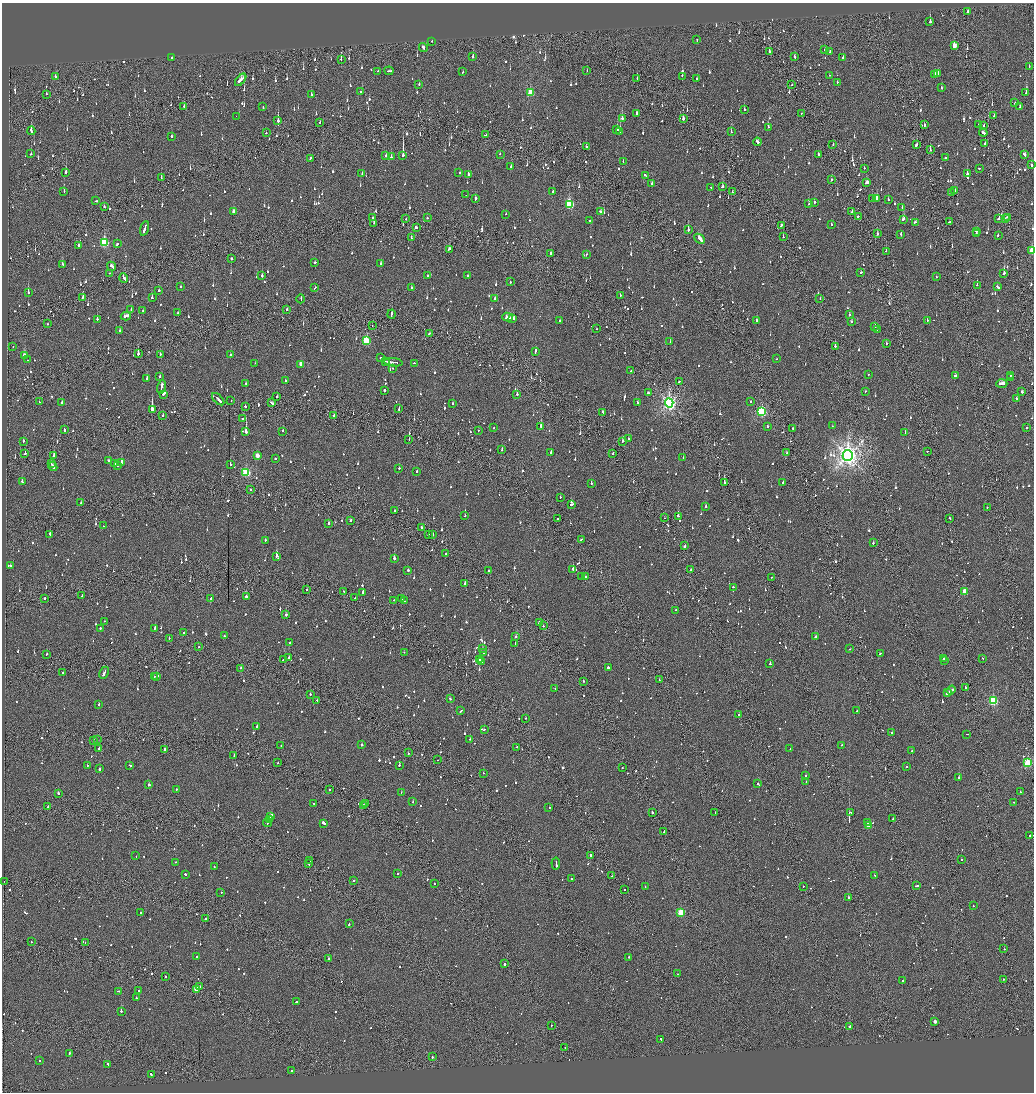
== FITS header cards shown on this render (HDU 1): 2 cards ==
NAXIS1  =                 2064
NAXIS2  =                 2180

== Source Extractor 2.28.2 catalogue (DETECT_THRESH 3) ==
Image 2064 x 2180 px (HDU 1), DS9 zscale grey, zoomed out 1/2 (1 PNG px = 2 x 2 image px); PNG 1036 x 1094 px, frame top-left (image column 1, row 2179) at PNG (2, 3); each listed source drawn as its Kron ellipse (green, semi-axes under 4 px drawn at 4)
Background -0.0385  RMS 0.066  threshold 0.197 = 3 sigma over >= 5 px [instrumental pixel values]
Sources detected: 1665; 89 cannot appear on this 1/2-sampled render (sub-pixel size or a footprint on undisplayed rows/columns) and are neither listed nor drawn; of the other 1576, the 500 brightest by FLUX_AUTO listed and drawn (1076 fainter detections omitted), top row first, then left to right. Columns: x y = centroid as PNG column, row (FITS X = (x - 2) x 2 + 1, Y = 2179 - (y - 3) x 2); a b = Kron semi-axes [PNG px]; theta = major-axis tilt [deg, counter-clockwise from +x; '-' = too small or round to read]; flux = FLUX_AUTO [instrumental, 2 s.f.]
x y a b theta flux
967 11 2 2 - 61
930 22 2 2 - 240
697 40 2 2 - 100
432 41 2 2 - 69
954 46 3 3 - 170
423 48 4 2 - 250
825 50 2 2 - 100
769 51 3 2 - 72
830 51 2 2 - 68
172 57 2 2 - 210
473 57 2 2 - 160
795 57 3 2 - 70
843 57 3 2 - 340
341 59 2 2 - 93
1029 66 2 2 - 110
378 71 2 2 - 72
389 71 4 2 - 250
587 71 2 1 - 65
463 72 2 2 - 71
938 73 3 2 - 120
935 74 3 2 - 370
829 75 2 1 - 88
55 76 2 2 - 68
682 76 2 1 - 75
637 78 2 1 - 68
697 79 2 2 - 63
241 80 7 2 49 240
837 83 3 2 - 90
419 84 2 2 - 120
792 85 2 2 - 230
941 87 2 2 - 76
361 91 2 2 - 78
530 93 3 3 - 360
1026 93 2 2 - 160
46 94 2 2 - 85
311 94 2 2 - 130
1015 103 2 2 - 58
184 106 2 2 - 58
263 107 2 2 - 67
1020 107 3 2 - 70
744 109 2 2 - 140
636 113 3 2 - 130
801 113 2 1 - 59
236 116 2 1 - 110
994 116 2 2 - 110
622 118 2 2 - 190
683 119 2 2 - 490
278 121 3 2 - 420
320 122 2 1 - 97
979 124 2 2 - 73
924 125 2 2 - 150
984 125 2 2 - 59
768 127 2 2 - 80
617 129 2 2 - 350
31 131 4 2 - 150
620 132 2 2 - 350
731 132 2 1 - 67
266 133 2 2 - 130
983 133 4 2 - 230
485 135 4 2 - 130
171 136 2 2 - 360
757 142 4 2 - 240
985 143 2 2 - 66
833 144 2 2 - 130
916 145 3 2 - 170
586 146 2 2 - 83
930 149 3 2 - 79
31 154 2 2 - 250
500 154 2 2 - 58
818 154 2 2 - 120
403 155 4 2 - 1500
1024 155 3 2 - 130
386 156 2 2 - 65
391 157 2 2 - 100
310 158 2 2 - 61
946 158 2 2 - 220
623 161 2 2 - 79
1031 165 2 2 - 64
511 167 3 2 - 240
864 168 2 1 - 69
979 168 2 2 - 140
66 172 3 2 - 200
459 173 2 2 - 340
362 174 2 2 - 94
967 174 3 2 - 370
468 175 2 2 - 290
645 175 4 2 - 140
161 178 2 1 - 67
831 179 2 2 - 96
867 182 3 2 - 200
652 183 2 2 - 63
722 186 3 2 - 100
711 187 2 2 - 290
64 191 2 2 - 120
553 191 2 2 - 65
955 191 2 2 - 130
732 192 2 2 - 59
951 192 2 2 - 75
466 195 2 1 - 79
877 198 3 2 - 180
475 199 3 2 - 120
872 199 2 2 - 62
888 200 2 2 - 150
96 201 3 2 - 85
814 202 2 2 - 130
569 204 4 3 - 1100
809 204 2 2 - 150
104 207 2 2 - 70
902 207 2 2 - 60
234 211 3 2 - 87
601 212 4 2 - 150
852 212 2 2 - 150
506 214 2 2 - 71
858 216 2 1 - 81
1007 217 2 2 - 58
373 218 2 2 - 210
427 218 2 2 - 66
999 218 2 2 - 140
1005 218 3 2 - 88
406 219 2 2 - 140
903 219 3 2 - 210
590 221 3 2 - 89
915 222 3 2 - 140
949 222 2 2 - 68
374 223 2 1 - 110
781 225 3 2 - 92
831 225 2 2 - 200
416 227 3 2 - 120
145 228 7 2 72 270
688 230 2 2 - 260
976 231 3 2 - 190
877 234 2 2 - 200
901 234 3 2 - 61
976 234 3 2 - 110
998 235 2 2 - 77
783 237 2 2 - 110
411 238 2 2 - 120
700 239 6 2 -44 600
104 243 4 3 - 880
117 243 2 2 - 81
78 245 2 2 - 69
449 249 3 2 - 75
886 251 2 1 - 130
1032 251 3 3 - 330
551 253 2 2 - 1400
587 254 2 2 - 66
231 259 2 2 - 160
315 262 2 2 - 170
381 263 2 2 - 64
63 264 3 2 - 98
112 266 5 2 - 140
861 272 2 2 - 180
110 273 2 1 - 59
1004 273 2 2 - 260
262 276 2 2 - 140
427 276 3 2 - 74
468 276 2 2 - 350
936 277 2 2 - 62
124 278 5 2 - 230
510 282 2 2 - 110
977 285 2 2 - 110
181 286 2 2 - 76
997 287 3 2 - 170
315 288 3 1 - 130
411 288 2 2 - 68
159 290 2 2 - 110
28 292 3 2 - 330
620 295 2 1 - 77
83 297 2 2 - 95
152 298 2 2 - 230
495 298 2 2 - 90
820 298 2 2 - 59
301 299 4 2 - 120
131 309 2 2 - 92
286 309 3 2 - 89
143 311 2 2 - 180
178 313 2 2 - 62
391 314 4 2 - 510
849 315 2 2 - 74
126 316 5 2 - 670
507 317 5 2 - 280
512 318 3 2 - 220
97 319 2 2 - 190
560 320 2 2 - 59
927 320 2 2 - 61
756 321 2 2 - 240
851 322 2 2 - 130
48 324 2 2 - 59
372 326 2 2 - 67
875 327 2 1 - 140
597 329 2 1 - 80
877 329 2 2 - 71
120 331 2 2 - 180
430 333 2 2 - 130
366 341 4 3 - 780
670 342 3 2 - 70
886 343 2 2 - 84
835 346 2 1 - 230
13 347 2 2 - 60
535 351 4 2 - 130
138 354 3 2 - 300
160 354 2 2 - 81
230 355 2 2 - 180
24 356 4 2 - 300
380 358 2 2 - 190
776 359 2 2 - 75
27 360 2 1 - 180
386 361 4 1 - 140
393 362 9 2 -5 490
255 363 2 2 - 65
414 363 3 2 - 80
301 364 3 3 - 160
393 368 2 2 - 61
631 371 2 2 - 100
868 374 2 2 - 71
1010 375 2 1 - 100
160 376 2 2 - 65
955 376 3 2 - 93
1010 377 2 2 - 76
147 379 2 2 - 150
285 381 2 2 - 180
679 381 2 2 - 66
246 384 2 2 - 130
1002 384 5 2 - 270
161 387 7 2 77 370
384 390 2 2 - 330
866 391 2 2 - 80
1021 392 2 2 - 260
648 393 2 2 - 66
163 394 3 2 - 490
517 394 2 2 - 270
277 397 2 2 - 120
218 399 7 2 -45 340
1016 399 2 2 - 66
231 400 2 2 - 59
750 401 2 2 - 79
39 402 2 2 - 110
62 403 2 2 - 84
271 403 4 2 - 140
638 403 3 2 - 97
669 403 5 4 - 3900
453 404 2 2 - 81
245 406 2 2 - 100
399 409 2 2 - 62
152 410 3 2 - 2900
603 412 3 2 - 68
762 412 4 3 - 1300
334 415 2 1 - 130
163 416 2 2 - 84
242 419 2 2 - 550
541 426 2 2 - 340
767 426 2 2 - 120
832 426 2 1 - 67
494 428 2 2 - 100
1027 428 2 2 - 64
64 429 3 2 - 340
793 429 3 1 - 100
283 431 2 2 - 72
478 431 2 2 - 58
246 432 3 2 - 1800
905 432 2 2 - 84
628 439 2 2 - 280
409 440 2 1 - 76
23 441 2 2 - 90
623 441 2 2 - 100
502 450 2 2 - 73
927 451 2 1 - 79
551 452 2 2 - 130
25 453 3 2 - 81
787 453 2 2 - 62
613 454 2 1 - 77
848 455 5 5 - 9200
53 456 4 2 - 150
257 456 3 3 - 140
683 457 2 2 - 61
275 459 2 2 - 74
108 461 3 2 - 84
121 462 2 2 - 200
51 464 3 2 - 380
114 464 2 2 - 74
230 464 2 2 - 60
117 465 2 2 - 98
53 467 4 2 - 310
399 468 2 2 - 210
417 471 2 2 - 65
246 473 3 3 - 950
22 481 3 2 - 96
724 482 3 2 - 350
783 482 2 2 - 170
591 483 2 2 - 58
251 489 2 1 - 130
560 497 2 2 - 130
81 503 2 2 - 86
572 504 3 2 - 83
706 507 2 2 - 180
987 507 2 1 - 150
395 511 2 1 - 73
465 516 2 2 - 69
678 516 2 2 - 260
558 518 2 1 - 230
665 518 2 1 - 66
949 518 2 1 - 72
351 520 2 2 - 72
329 523 2 2 - 100
103 526 2 2 - 120
421 527 2 2 - 120
50 534 3 2 - 120
429 535 2 2 - 220
433 535 2 2 - 67
581 539 2 1 - 87
265 540 2 2 - 150
873 543 2 2 - 110
685 546 3 2 - 130
446 554 2 2 - 60
276 556 2 2 - 550
394 558 2 2 - 500
10 566 2 2 - 110
573 569 2 2 - 390
408 570 2 2 - 210
691 570 2 1 - 110
488 571 2 2 - 70
582 576 2 1 - 72
586 577 3 2 - 200
772 577 2 1 - 59
465 584 2 2 - 120
733 587 2 2 - 60
307 589 2 2 - 120
344 591 2 1 - 120
965 591 3 3 - 310
363 592 2 2 - 2000
82 596 3 2 - 58
246 596 2 2 - 88
45 598 2 2 - 120
211 598 2 2 - 77
355 598 2 1 - 72
401 599 2 2 - 83
394 600 2 2 - 68
404 601 2 2 - 95
676 610 2 2 - 66
286 615 2 2 - 240
105 621 2 2 - 67
539 622 2 2 - 72
543 626 2 2 - 95
100 628 2 2 - 100
155 628 3 2 - 230
184 633 2 2 - 68
224 636 2 2 - 98
516 637 2 2 - 65
816 637 3 2 - 86
169 638 2 2 - 62
290 643 3 2 - 65
515 643 2 2 - 58
199 647 2 1 - 75
482 649 2 2 - 70
850 649 2 1 - 71
404 652 2 1 - 100
484 653 2 2 - 85
880 653 3 2 - 110
47 654 3 2 - 62
289 658 2 2 - 300
943 658 2 2 - 59
982 658 2 2 - 110
479 659 2 2 - 190
283 660 3 2 - 91
944 660 3 2 - 64
481 661 3 2 - 66
770 664 2 2 - 630
608 667 3 2 - 92
241 668 2 2 - 70
63 672 2 2 - 85
104 673 6 2 64 350
154 676 2 1 - 280
157 676 3 2 - 330
659 680 2 2 - 71
583 681 2 2 - 88
966 687 2 2 - 130
555 688 2 1 - 67
951 690 5 2 - 180
947 693 3 2 - 130
310 694 2 2 - 160
450 699 3 2 - 67
317 700 2 2 - 67
993 701 3 3 - 1200
99 704 2 2 - 71
461 711 3 2 - 110
856 711 2 2 - 98
739 714 2 2 - 270
526 718 2 1 - 120
257 726 2 2 - 89
484 730 3 2 - 89
892 732 2 1 - 140
967 734 2 2 - 65
470 739 2 2 - 67
97 740 2 2 - 110
94 741 2 1 - 94
362 745 2 2 - 180
842 745 3 2 - 96
281 746 2 2 - 110
517 747 2 2 - 68
99 748 2 2 - 120
165 749 2 2 - 150
790 749 3 2 - 95
912 751 2 2 - 120
408 753 2 2 - 110
234 755 2 1 - 92
438 760 2 1 - 73
278 763 2 2 - 67
1028 763 3 3 - 850
87 765 2 2 - 97
130 765 3 2 - 68
399 765 2 2 - 160
906 766 2 1 - 100
622 768 2 2 - 250
100 769 3 2 - 120
483 773 2 2 - 130
806 775 2 2 - 65
959 778 2 2 - 450
806 782 2 2 - 100
758 784 2 2 - 260
148 785 2 2 - 120
176 789 2 2 - 67
329 789 2 1 - 300
1020 792 2 2 - 96
58 793 2 2 - 98
401 793 2 1 - 120
413 802 2 2 - 140
1014 802 2 2 - 66
314 804 2 2 - 69
366 804 3 2 - 140
363 805 2 1 - 120
48 807 2 1 - 100
549 807 2 2 - 87
652 813 2 1 - 260
715 813 2 1 - 100
850 813 3 2 - 63
271 816 4 2 - 640
269 819 3 2 - 410
893 819 3 2 - 88
867 822 4 2 - 120
267 823 4 2 - 520
324 823 3 2 - 690
868 826 3 2 - 94
664 832 2 2 - 270
1030 836 3 2 - 90
590 855 2 2 - 99
136 856 2 2 - 76
961 860 2 2 - 68
310 861 2 2 - 230
176 862 2 2 - 95
556 863 6 2 -84 230
309 864 2 1 - 77
214 867 2 2 - 64
397 873 2 1 - 100
185 874 2 2 - 250
612 876 2 2 - 59
875 876 3 1 - 140
571 879 2 2 - 70
353 880 2 2 - 100
4 881 2 1 - 64
434 884 2 2 - 170
803 886 2 2 - 120
916 886 3 2 - 150
645 887 2 2 - 110
624 890 2 1 - 78
221 892 2 1 - 91
848 897 2 2 - 160
973 906 2 2 - 88
681 912 3 3 - 620
141 913 2 2 - 77
206 919 2 2 - 280
349 924 3 2 - 94
32 942 2 2 - 85
85 943 2 1 - 190
1004 949 2 1 - 180
196 957 2 2 - 68
628 957 2 2 - 200
329 958 2 2 - 84
504 964 2 1 - 930
677 974 2 2 - 74
166 977 2 2 - 100
1003 979 2 1 - 220
903 981 2 2 - 280
200 987 2 2 - 120
196 989 3 3 - 310
139 990 2 2 - 200
119 991 3 2 - 140
136 998 2 2 - 96
296 1002 2 2 - 220
121 1011 2 2 - 410
935 1021 2 2 - 79
551 1025 2 1 - 110
849 1026 2 2 - 230
661 1039 2 2 - 76
565 1048 2 2 - 68
69 1053 2 2 - 72
432 1057 2 2 - 110
39 1061 2 2 - 240
108 1064 2 2 - 78
291 1071 2 2 - 65
151 1075 4 2 - 130
At the frame edge (FLAGS 8, measured only in part): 1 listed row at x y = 1032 251
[1076 fainter detections neither listed nor drawn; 89 sub-pixel or undisplayed-footprint detections neither listed nor drawn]